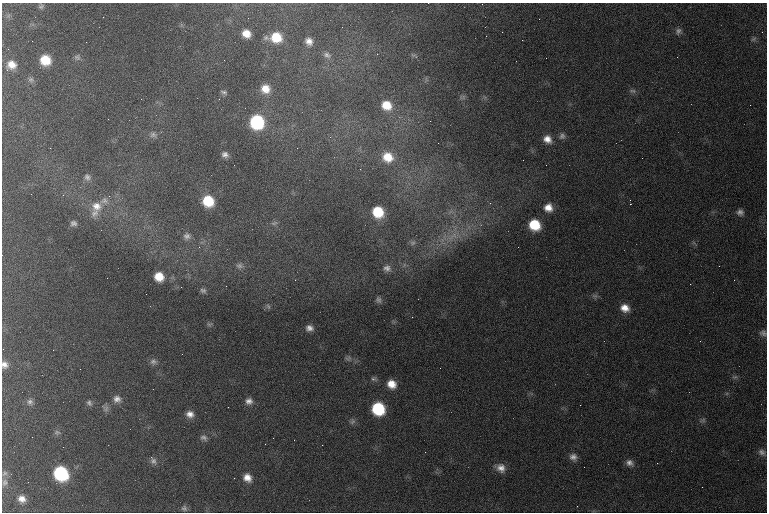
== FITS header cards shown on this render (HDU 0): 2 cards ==
NAXIS1  =                  765 /
NAXIS2  =                  510 /

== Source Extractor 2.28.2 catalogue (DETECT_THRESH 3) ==
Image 765 x 510 px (HDU 0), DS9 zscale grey, 1 PNG px = 1 image px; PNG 769 x 514 px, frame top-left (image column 1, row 510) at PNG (2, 3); no overlay
Background 1310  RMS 18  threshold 53.5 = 3 sigma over >= 5 px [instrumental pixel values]
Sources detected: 98; all 98 listed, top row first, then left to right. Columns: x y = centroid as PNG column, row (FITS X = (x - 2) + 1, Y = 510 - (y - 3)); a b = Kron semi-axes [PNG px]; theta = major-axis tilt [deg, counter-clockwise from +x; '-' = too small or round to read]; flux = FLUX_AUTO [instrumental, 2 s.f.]
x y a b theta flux
41 6 8 5 27 2400
248 18 2 2 - 1300
539 19 2 2 - 1900
678 31 9 7 74 4000
502 32 2 2 - 520
246 33 8 7 - 13000
276 37 14 10 0 32000
753 39 8 5 36 2500
522 40 3 2 - 1100
309 41 10 8 -47 8100
86 42 2 2 - 990
377 54 2 2 - 630
327 55 11 8 -25 5200
77 57 8 8 - 3400
45 60 9 9 - 28000
11 65 10 10 - 12000
31 79 8 6 -16 3000
265 89 11 11 - 15000
632 91 10 5 -8 3200
224 92 8 5 -18 2600
463 97 7 4 72 2400
141 99 2 2 - 540
219 99 3 2 - 1300
386 105 11 10 - 21000
257 122 10 10 - 100000
153 135 9 7 -9 4100
562 136 9 7 53 3800
547 139 10 9 - 10000
50 148 2 2 - 890
225 154 7 6 - 4400
388 157 14 12 -28 24000
523 160 2 2 - 540
87 177 8 7 - 4300
63 195 3 3 - 670
109 196 3 3 - 850
104 201 11 8 18 6500
208 201 10 9 - 39000
630 204 2 2 - 34000
96 206 15 14 - 18000
548 208 10 9 - 12000
378 212 11 10 - 41000
740 212 8 8 - 5200
94 213 14 9 44 8300
73 223 7 6 - 3600
274 223 9 4 22 2300
534 225 10 9 - 39000
187 236 10 9 - 5900
452 236 21 10 31 24000
413 242 9 8 - 4600
239 266 10 7 2 4600
719 266 2 2 - 810
387 268 11 9 -12 6400
159 277 9 8 - 20000
295 280 2 2 - 920
203 290 8 6 -22 3200
595 296 8 6 6 3000
378 300 8 6 -73 3300
268 306 7 4 -54 1600
625 308 10 9 - 12000
412 317 2 2 - 3300
309 328 6 5 - 5300
763 333 10 8 -19 4500
3 349 2 2 - 480
348 358 9 5 9 3000
153 362 9 7 -14 4200
4 365 9 7 -64 6600
440 368 2 2 - 480
80 369 3 2 - 850
735 377 8 5 23 2500
374 379 9 5 -11 2800
391 384 10 9 - 15000
117 399 10 9 - 7000
249 401 8 7 - 5900
30 402 8 7 - 4000
89 403 8 6 -54 3200
580 405 2 2 - 500
228 407 2 2 - 2100
106 408 11 7 -51 3800
378 409 10 9 - 75000
190 414 9 8 - 7500
703 420 8 5 19 2700
352 422 9 6 45 3200
57 432 8 5 -18 2500
32 437 2 2 - 620
204 438 10 6 -24 3900
322 445 3 2 - 940
762 452 10 8 -26 4700
573 457 10 8 -21 6500
153 461 11 7 -60 4700
629 463 10 8 -28 6500
657 463 2 2 - 680
501 468 12 10 -35 10000
5 473 9 6 31 3100
61 473 11 9 -43 120000
247 478 10 9 - 11000
4 482 10 7 85 4300
22 499 8 8 - 8300
184 508 8 8 - 3400
At the frame edge (FLAGS 8, measured only in part): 3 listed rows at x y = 763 333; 3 349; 4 365